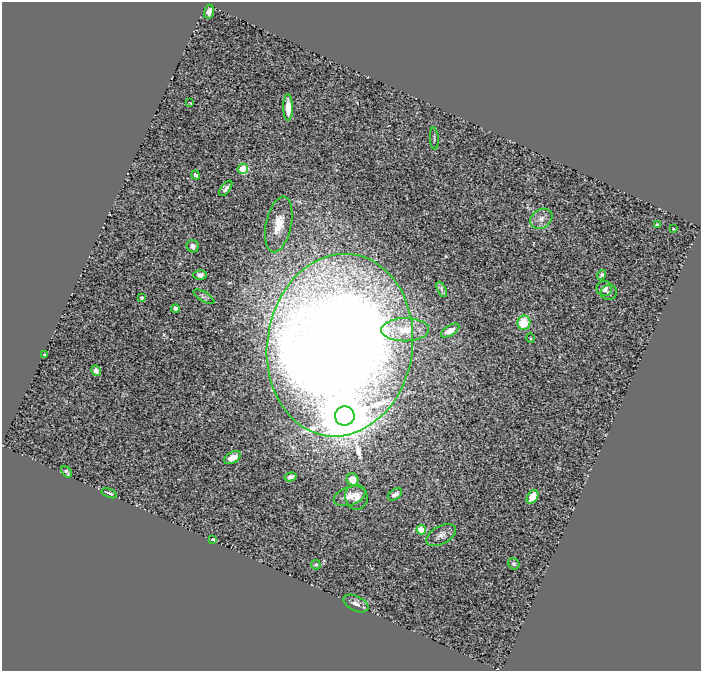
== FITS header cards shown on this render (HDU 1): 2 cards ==
NAXIS1  =                  699
NAXIS2  =                  669

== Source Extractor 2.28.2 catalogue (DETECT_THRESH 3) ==
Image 699 x 669 px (HDU 1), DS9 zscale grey, 1 PNG px = 1 image px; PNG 703 x 673 px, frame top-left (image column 1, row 669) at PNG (2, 2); each listed source drawn as its Kron ellipse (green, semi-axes under 4 px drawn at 4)
Background 0.948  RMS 0.097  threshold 0.291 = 3 sigma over >= 5 px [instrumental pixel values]
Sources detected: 43; all 43 listed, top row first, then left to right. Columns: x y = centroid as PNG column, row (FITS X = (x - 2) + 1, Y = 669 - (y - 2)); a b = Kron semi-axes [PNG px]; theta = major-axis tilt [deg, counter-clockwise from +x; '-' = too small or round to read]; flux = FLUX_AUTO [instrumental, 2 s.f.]
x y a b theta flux
209 12 7 5 75 29
190 103 3 2 - 4
288 107 13 4 -89 86
434 138 11 2 -86 9.3
243 169 5 5 - 220
196 175 5 4 - 16
226 188 9 4 53 21
541 219 12 9 33 49
279 224 28 12 78 160
657 224 3 3 - 14
673 229 3 2 - 5.7
193 246 6 6 - 28
200 275 6 5 - 26
602 275 5 4 - 13
442 289 8 3 -63 16
604 289 8 7 - 46
609 292 8 7 - 22
204 297 12 4 -31 17
141 298 3 3 - 14
175 309 4 4 - 48
524 323 7 6 - 210
405 330 24 11 1 130
450 330 10 5 31 49
530 338 4 3 - 6.2
340 345 91 73 81 19000
44 354 3 2 - 4.5
96 371 5 4 - 27
345 416 10 9 - 42000
232 458 9 5 28 78
66 472 6 3 -52 13
291 477 6 4 16 24
352 479 6 5 - 74
109 493 8 3 -22 18
395 494 8 5 35 28
349 496 16 9 18 59
356 497 12 11 - 64
532 497 7 5 58 80
421 530 5 4 - 240
441 535 16 9 29 44
213 540 4 3 - 17
514 564 6 5 - 13
316 565 5 4 - 12
356 603 13 7 -26 39